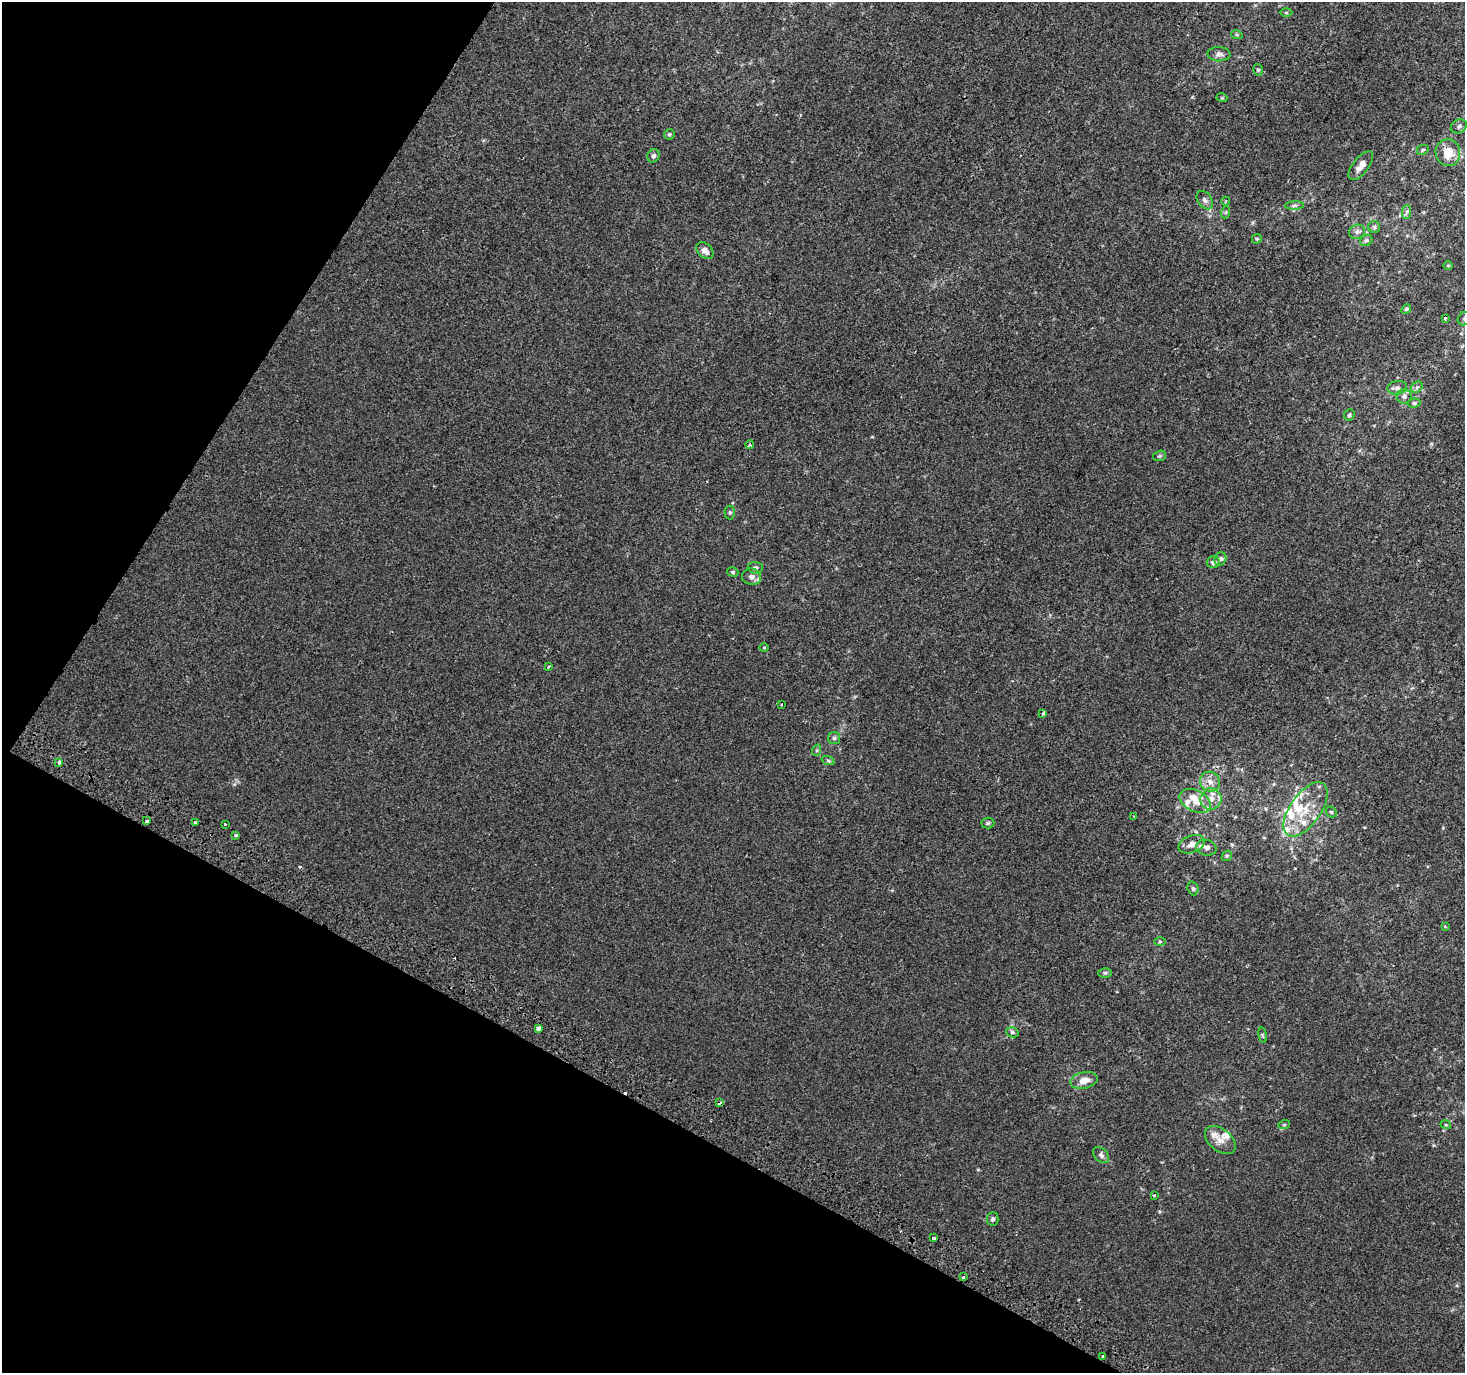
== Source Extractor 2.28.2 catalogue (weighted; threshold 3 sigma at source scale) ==
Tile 9 of 4 x 4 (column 1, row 3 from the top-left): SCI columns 33-1495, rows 1668-3038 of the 5908 x 6010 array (HDU 1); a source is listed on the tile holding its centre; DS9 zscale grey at full resolution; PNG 1467 x 1375 px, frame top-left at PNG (2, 2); each listed source drawn as its Kron ellipse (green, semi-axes under 4 px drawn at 4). Shown black and unused: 27% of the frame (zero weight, under 2 of 3 exposures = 2% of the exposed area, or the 3 px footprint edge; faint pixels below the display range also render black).
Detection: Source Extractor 2.28.2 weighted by HDU 2 'WHT'; one run over the whole footprint, this tile lists its part. Background 6.26e-04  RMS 0.0036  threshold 0.0164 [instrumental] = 3 sigma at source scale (4.5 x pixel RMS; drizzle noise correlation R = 1.50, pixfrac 1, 0.0396/0.0396 arcsec/px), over >= 5 px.
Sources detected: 93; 3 cosmic-ray / hot-pixel residue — neither listed nor drawn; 12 inside a brighter listed object's ellipse — not listed separately; the other 78 listed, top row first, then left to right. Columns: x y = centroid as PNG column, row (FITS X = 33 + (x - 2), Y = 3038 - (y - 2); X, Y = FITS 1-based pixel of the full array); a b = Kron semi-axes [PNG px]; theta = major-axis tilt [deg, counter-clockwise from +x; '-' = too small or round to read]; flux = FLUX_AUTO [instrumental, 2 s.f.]
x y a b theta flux
1286 13 6 4 -1 0.49
1237 35 6 3 -18 0.41
1219 54 11 7 -2 1.4
1258 70 6 4 -74 0.56
1222 98 5 3 - 0.35
1459 126 8 6 27 0.91
669 134 5 5 - 0.55
1423 150 6 4 23 0.63
1448 153 13 12 - 6.4
654 156 7 6 - 0.92
1361 166 17 7 52 2.8
1205 200 10 7 -55 1.3
1226 201 4 2 - 0.29
1294 205 9 4 2 0.86
1226 212 6 4 71 0.42
1407 212 7 4 87 0.72
1374 227 6 6 - 0.73
1357 232 8 7 - 1.3
1257 239 5 4 - 0.5
1366 240 6 5 - 0.67
705 251 10 7 -43 2.2
1448 265 5 3 - 0.3
1406 309 5 4 - 0.45
1445 318 3 3 - 0.54
1464 319 7 6 - 0.96
1417 387 6 5 - 0.67
1397 388 10 6 10 1.3
1404 396 7 7 - 1.1
1414 403 6 4 9 0.58
1349 415 6 5 - 0.62
750 445 4 3 - 0.57
1160 456 6 5 - 0.57
730 512 7 5 -88 0.6
1220 559 7 5 59 0.83
1213 562 6 6 - 1.3
755 568 7 6 - 0.89
733 572 6 4 -16 0.49
752 577 9 8 - 1.9
764 647 5 3 - 0.31
549 666 3 3 - 0.59
781 704 3 3 - 0.78
1043 713 4 2 - 0.62
834 738 6 6 - 0.74
817 750 6 4 72 0.43
828 760 6 4 -20 0.54
59 762 3 3 - 3.9
1210 782 10 9 - 2.7
1211 799 11 10 - 3
1195 801 17 10 -25 4.1
1306 809 31 15 55 12
1331 812 6 4 -45 0.53
1134 816 3 3 - 0.28
146 821 3 3 - 0.85
195 823 3 3 - 1.5
988 823 6 5 - 0.6
225 824 3 3 - 0.97
236 835 3 3 - 0.81
1192 844 14 8 20 2.5
1206 848 10 8 -13 1.5
1227 856 5 4 - 0.47
1193 888 7 5 -70 0.71
1445 926 4 3 - 0.28
1160 942 6 4 0 0.39
1105 973 6 5 - 0.63
538 1028 4 4 - 2.4
1012 1032 6 5 - 0.68
1263 1035 8 3 -81 0.45
1084 1080 14 8 12 3.3
720 1103 4 3 - 1.2
1284 1125 6 3 19 0.41
1446 1125 5 3 - 0.33
1220 1140 18 11 -39 3.5
1101 1155 9 6 -45 1.1
1154 1195 3 3 - 1.2
993 1219 6 6 - 0.8
933 1238 3 3 - 1.2
964 1277 4 3 - 1.4
1103 1356 3 3 - 1.2
Overlapping masked pixels (flux is a lower limit): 2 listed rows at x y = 720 1103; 964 1277
Isophote crosses this tile's border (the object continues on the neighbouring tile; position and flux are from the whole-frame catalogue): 1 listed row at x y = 1464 319